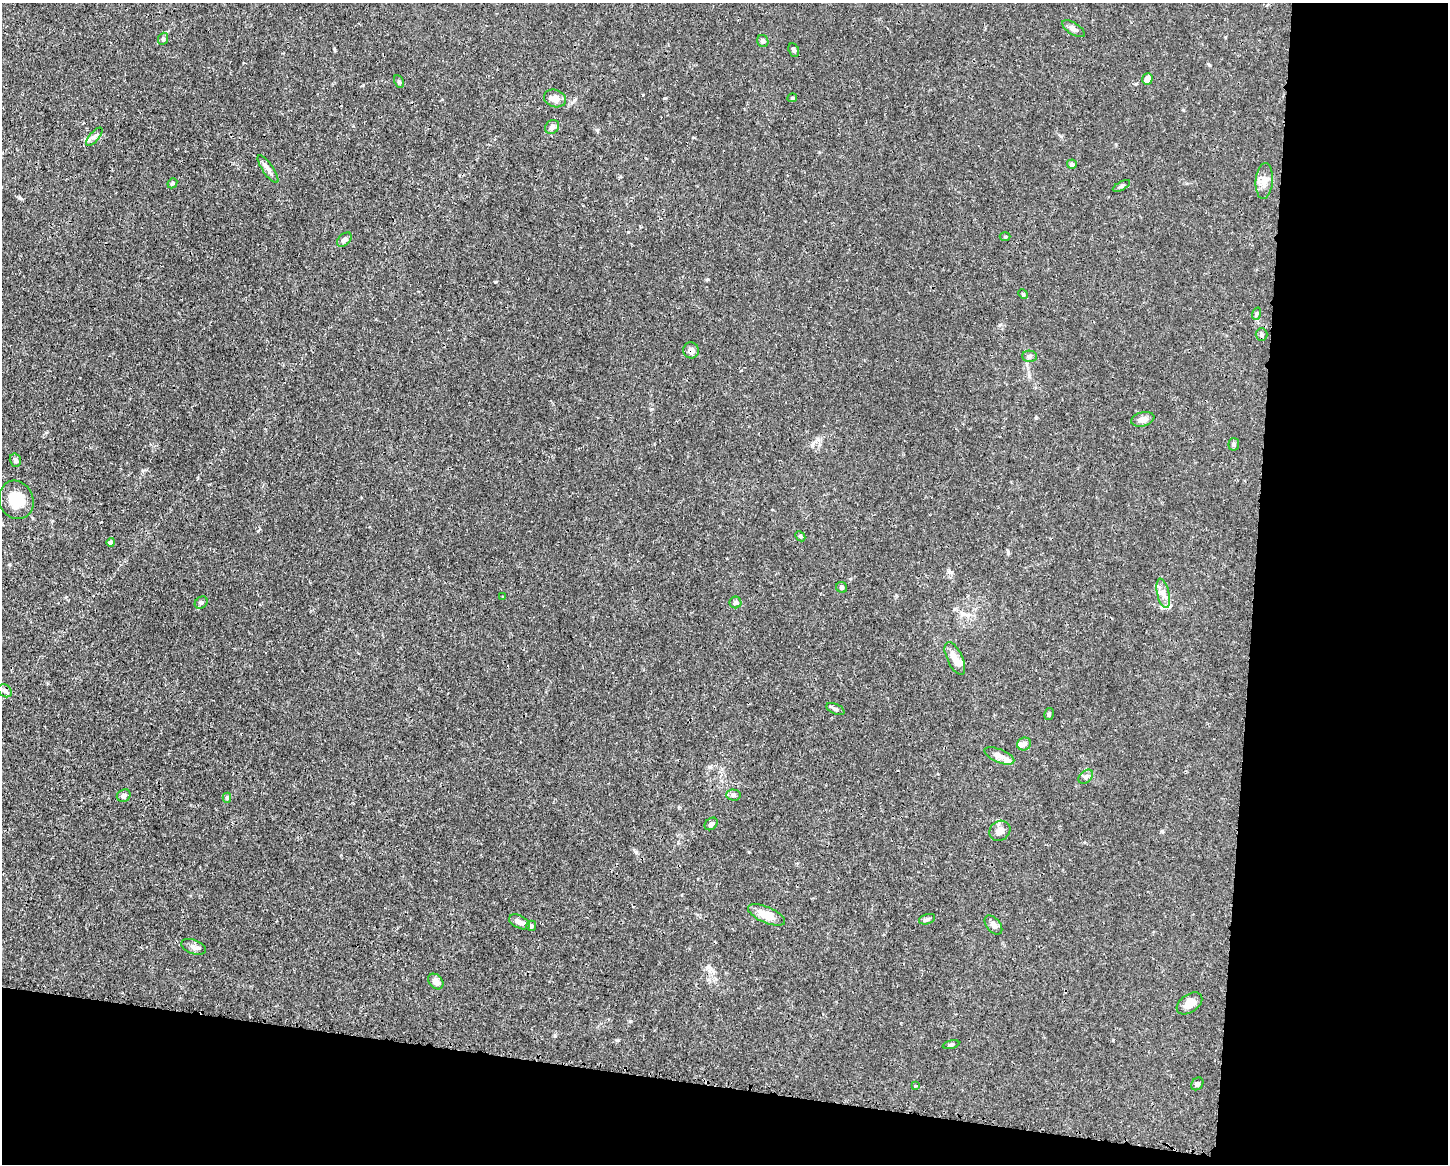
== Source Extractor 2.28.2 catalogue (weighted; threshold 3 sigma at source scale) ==
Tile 12 of 3 x 4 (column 3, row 4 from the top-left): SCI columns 2999-4444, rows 6-1167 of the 4663 x 4660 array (HDU 1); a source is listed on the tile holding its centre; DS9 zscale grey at full resolution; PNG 1450 x 1166 px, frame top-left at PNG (2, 3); each listed source drawn as its Kron ellipse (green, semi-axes under 4 px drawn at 4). Shown black and unused: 20% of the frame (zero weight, under 3 of 4 exposures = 1% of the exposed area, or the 3 px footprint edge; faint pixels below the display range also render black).
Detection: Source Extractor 2.28.2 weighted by HDU 2 'WHT'; one run over the whole footprint, this tile lists its part. Background 0.0155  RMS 0.0022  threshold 0.01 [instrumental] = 3 sigma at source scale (4.5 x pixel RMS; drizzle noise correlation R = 1.50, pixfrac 1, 0.05/0.05 arcsec/px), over >= 5 px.
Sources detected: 60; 4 inside a brighter listed object's ellipse — not listed separately; the other 56 listed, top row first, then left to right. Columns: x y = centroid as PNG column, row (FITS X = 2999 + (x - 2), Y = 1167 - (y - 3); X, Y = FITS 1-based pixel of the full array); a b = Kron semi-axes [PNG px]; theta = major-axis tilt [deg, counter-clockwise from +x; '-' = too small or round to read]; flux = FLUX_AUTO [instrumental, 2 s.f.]
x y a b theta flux
1073 29 13 5 -32 0.95
163 39 6 5 - 0.4
763 41 6 5 - 0.62
794 50 7 5 -65 0.53
1147 79 6 5 - 1.5
399 81 6 4 -62 0.36
555 98 11 8 -19 1.7
792 98 5 4 - 0.41
552 127 7 6 - 0.8
94 137 11 4 50 0.72
1072 164 5 4 - 0.75
268 169 16 5 -55 1
1264 181 18 8 85 1.9
172 183 5 4 - 0.32
1121 186 9 4 28 0.41
1005 237 5 3 - 0.23
344 240 8 5 43 0.68
1023 294 5 4 - 0.23
1256 314 6 4 71 0.34
1262 335 6 6 - 0.44
691 350 8 8 - 1.1
1030 356 7 5 -1 0.47
1143 419 12 7 14 1.4
1234 444 6 5 - 0.41
15 460 7 5 -74 0.57
16 500 20 17 -68 5.3
800 536 6 4 -45 0.28
111 542 4 4 - 0.39
842 587 6 5 - 0.46
1163 593 15 6 -77 1.3
503 597 3 3 - 0.26
735 602 6 6 - 0.61
201 603 7 5 38 0.45
955 658 17 7 -64 2
5 691 7 6 - 0.7
835 709 9 5 -24 0.52
1049 714 6 4 77 0.34
1024 744 7 6 - 0.77
999 756 16 6 -22 1.4
1086 777 8 5 42 0.58
733 795 7 5 -2 0.55
124 796 7 6 - 0.61
227 798 5 4 - 0.32
711 824 7 5 43 0.58
1000 831 11 9 37 1.7
767 915 20 8 -23 3.3
927 919 8 5 17 0.48
519 922 11 6 -25 1.2
993 925 11 6 -50 1
531 926 5 5 - 0.45
194 947 13 7 -20 0.94
436 981 8 6 -49 1.3
1189 1003 14 9 35 1.9
951 1045 8 3 11 0.36
1197 1084 7 5 50 0.48
916 1086 3 3 - 0.29
Overlapping masked pixels (flux is a lower limit): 1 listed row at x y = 691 350
Unlisted compact peaks at least as high as the median listed source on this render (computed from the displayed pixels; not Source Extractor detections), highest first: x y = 495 282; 1036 418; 630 1021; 597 130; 636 852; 20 198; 555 1036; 708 279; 617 1040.